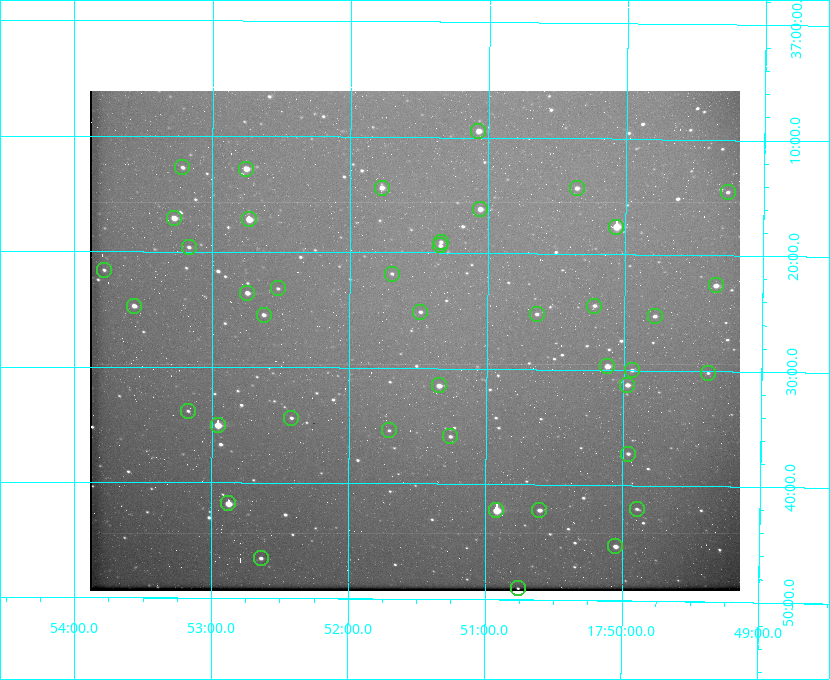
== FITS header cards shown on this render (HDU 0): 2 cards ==
NAXIS1  =                  650
NAXIS2  =                  500

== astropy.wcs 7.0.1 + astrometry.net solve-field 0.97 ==
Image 650 x 500 px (HDU 0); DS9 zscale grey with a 90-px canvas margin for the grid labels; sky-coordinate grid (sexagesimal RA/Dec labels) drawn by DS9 from the SOLVED WCS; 42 Tycho-2 reference stars matched to detected sources circled (green)
Header WCS: none
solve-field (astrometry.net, Tycho-2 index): SOLVED blind (the file carries no WCS)
Solved WCS: RA---TAN-SIP/DEC--TAN-SIP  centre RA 17:51:32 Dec +37:28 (267.88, +37.46 deg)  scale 5.2 arcsec/px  FOV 56.3' x 43.3'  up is +180 deg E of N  parity flipped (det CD > 0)
(file carries no celestial WCS; the grid is the blind solution)
Tycho-2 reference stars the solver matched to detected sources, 42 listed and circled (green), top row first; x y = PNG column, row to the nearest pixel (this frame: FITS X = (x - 90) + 1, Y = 500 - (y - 91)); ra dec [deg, ICRS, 3 dp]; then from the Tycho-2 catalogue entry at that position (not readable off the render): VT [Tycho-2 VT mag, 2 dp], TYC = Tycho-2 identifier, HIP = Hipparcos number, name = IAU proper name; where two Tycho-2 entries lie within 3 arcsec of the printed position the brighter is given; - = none
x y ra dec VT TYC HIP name
478 131 267.768 +37.157 9.98 2620-745-1 - -
182 167 268.304 +37.212 11.98 2620-648-1 - -
246 169 268.189 +37.213 9.71 2620-542-1 - -
382 188 267.943 +37.240 10.39 2620-505-1 - -
577 188 267.589 +37.238 11.09 2619-212-1 - -
728 192 267.316 +37.242 12.03 2619-611-1 - -
480 209 267.764 +37.270 10.17 2620-784-1 - -
174 218 268.319 +37.285 9.88 2620-536-1 - -
249 219 268.183 +37.286 8.98 2620-786-1 87506 -
616 227 267.517 +37.293 8.96 2619-379-1 - -
441 242 267.835 +37.318 11.84 2620-340-1 - -
440 245 267.836 +37.323 11.47 2620-19-1 - -
189 247 268.292 +37.327 11.78 2620-271-1 - -
104 270 268.446 +37.360 12.29 2620-445-1 - -
392 274 267.924 +37.364 11.94 2620-391-1 - -
716 285 267.335 +37.377 10.60 2619-634-1 - -
278 288 268.131 +37.386 12.62 2620-526-1 - -
247 293 268.186 +37.393 10.44 2620-175-1 - -
134 306 268.392 +37.412 10.60 2620-800-1 - -
594 306 267.555 +37.408 11.50 2619-358-1 - -
420 312 267.871 +37.419 11.35 2620-812-1 - -
537 314 267.660 +37.420 11.49 2619-130-1 - -
264 315 268.156 +37.424 11.25 2620-712-1 - -
655 316 267.445 +37.422 11.17 2619-451-1 - -
607 366 267.531 +37.495 10.07 2619-274-1 - -
632 370 267.485 +37.500 11.33 2619-40-1 - -
708 373 267.347 +37.503 12.15 3088-638-1 - -
439 385 267.836 +37.525 9.96 3089-889-1 - -
627 385 267.494 +37.522 10.35 3088-270-1 - -
188 411 268.293 +37.563 12.13 3089-703-1 - -
291 418 268.105 +37.573 11.82 3089-995-1 - -
218 425 268.239 +37.584 8.64 3089-755-1 - -
389 430 267.927 +37.590 11.84 3089-1137-1 - -
450 436 267.815 +37.598 11.54 3089-1081-1 - -
628 454 267.491 +37.621 11.40 3088-1284-1 - -
228 503 268.219 +37.697 8.93 3089-671-1 - -
637 509 267.474 +37.700 11.92 3088-786-1 - -
496 510 267.730 +37.705 8.13 3089-1203-1 87349 -
539 510 267.652 +37.703 11.04 3089-693-1 - -
615 546 267.512 +37.755 10.10 3089-2332-1 - -
261 558 268.159 +37.775 11.22 3089-2245-1 - -
518 588 267.689 +37.817 11.78 3089-2065-1 - -